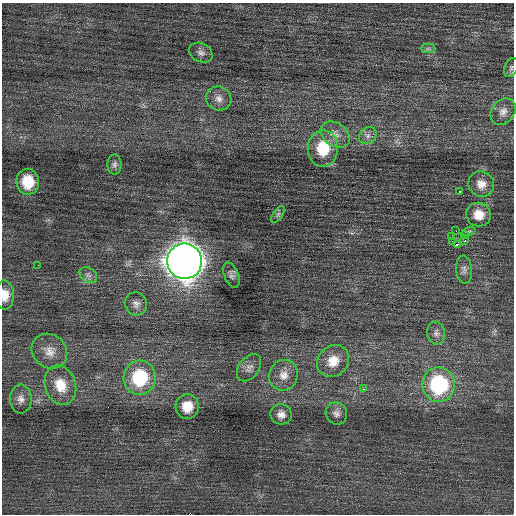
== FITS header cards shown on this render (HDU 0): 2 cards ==
NAXIS1  =                  512 / Axis length
NAXIS2  =                  512 / Axis length

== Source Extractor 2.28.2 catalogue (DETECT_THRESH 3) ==
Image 512 x 512 px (HDU 0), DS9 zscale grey, 1 PNG px = 1 image px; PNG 516 x 516 px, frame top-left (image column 1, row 512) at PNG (2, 3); each listed source drawn as its Kron ellipse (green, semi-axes under 4 px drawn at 4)
Background 0.137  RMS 0.72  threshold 2.15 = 3 sigma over >= 5 px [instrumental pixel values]
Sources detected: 41; all 41 listed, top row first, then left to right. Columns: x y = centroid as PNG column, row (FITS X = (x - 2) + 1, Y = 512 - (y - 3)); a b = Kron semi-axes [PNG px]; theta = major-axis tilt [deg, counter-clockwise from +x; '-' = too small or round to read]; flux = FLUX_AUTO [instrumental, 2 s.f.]
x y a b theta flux
428 49 7 4 0 110
201 53 12 9 -27 250
511 68 10 6 67 130
219 99 13 12 - 390
503 112 14 11 50 370
335 134 16 11 -34 490
368 136 9 7 39 210
323 148 18 15 88 1700
114 164 10 7 90 160
28 182 13 11 -83 1400
481 184 13 12 - 490
460 192 3 3 - 310
278 214 10 5 55 120
479 215 12 12 - 690
455 231 2 2 - 56
469 231 7 4 18 89
465 235 4 3 - 76
451 237 2 2 - 140
452 241 2 2 - 34
465 241 3 2 - 53
457 245 4 2 - 150
185 261 18 17 - 76000
38 265 2 2 - 73
464 269 14 8 -84 220
88 275 9 7 -35 190
231 275 13 7 -68 180
5 295 14 9 -89 630
136 304 12 11 - 280
436 333 11 9 -82 230
49 351 19 16 -41 690
333 361 17 15 44 900
249 368 15 10 53 310
284 375 15 14 - 570
140 378 17 16 - 3200
60 385 20 15 -72 1100
438 385 17 16 - 4800
363 389 3 2 - 120
21 399 14 11 90 390
187 406 12 11 - 900
336 413 11 10 - 260
281 414 11 10 - 320
At the frame edge (FLAGS 8, measured only in part): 2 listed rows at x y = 511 68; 5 295